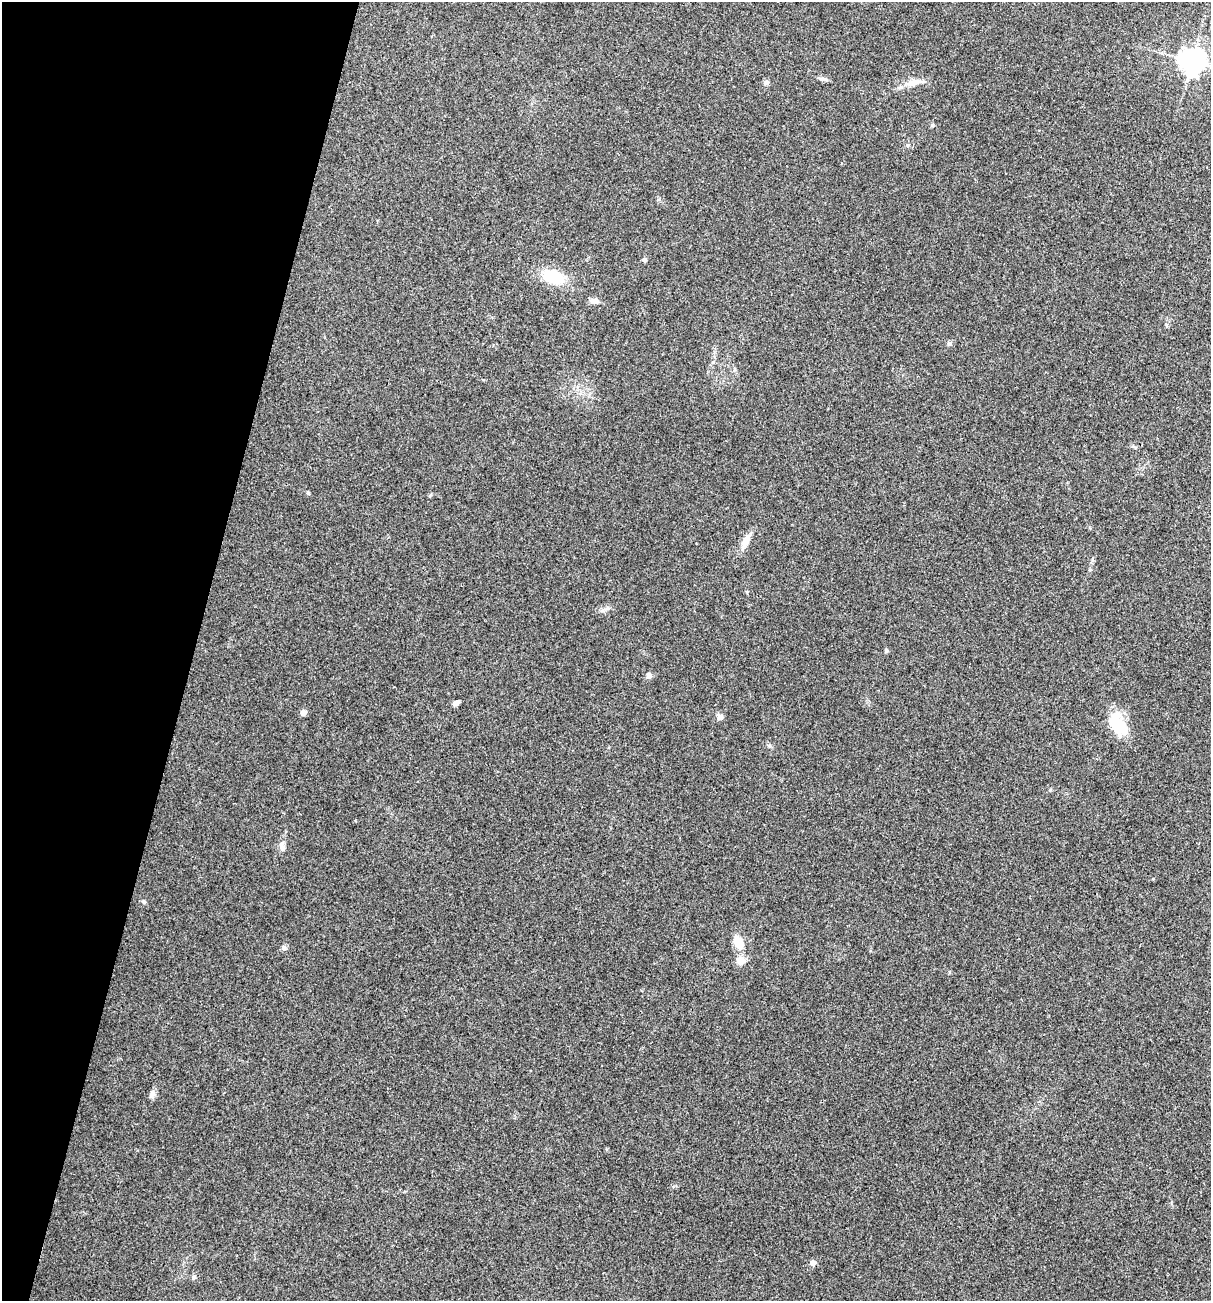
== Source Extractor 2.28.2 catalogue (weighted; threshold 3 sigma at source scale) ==
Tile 9 of 4 x 4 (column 1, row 3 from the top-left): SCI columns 126-1334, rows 1301-2599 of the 5213 x 5200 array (HDU 1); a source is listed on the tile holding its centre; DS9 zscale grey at full resolution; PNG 1213 x 1303 px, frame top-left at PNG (2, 2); no overlay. Shown black and unused: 16% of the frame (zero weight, under 3 of 4 exposures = <1% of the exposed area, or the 3 px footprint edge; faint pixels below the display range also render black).
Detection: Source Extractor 2.28.2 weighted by HDU 2 'WHT'; one run over the whole footprint, this tile lists its part. Background 0.196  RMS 0.0078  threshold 0.0351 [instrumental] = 3 sigma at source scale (4.5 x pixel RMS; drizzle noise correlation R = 1.50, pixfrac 1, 0.05/0.05 arcsec/px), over >= 5 px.
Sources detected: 25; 1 inside a brighter object's white glare — not listed; the other 24 listed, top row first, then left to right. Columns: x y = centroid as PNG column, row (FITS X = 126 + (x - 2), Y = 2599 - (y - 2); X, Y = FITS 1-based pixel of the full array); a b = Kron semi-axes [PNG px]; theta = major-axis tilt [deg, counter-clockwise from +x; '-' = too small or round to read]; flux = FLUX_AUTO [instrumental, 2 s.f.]
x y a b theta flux
1192 61 8 8 - 710
822 79 7 4 -1 1.7
766 82 9 6 51 2
913 83 20 8 15 7.5
908 145 6 4 89 1.1
644 260 5 5 - 1.5
553 277 23 14 -18 26
595 301 9 7 -9 3
949 343 6 5 - 1.4
745 541 20 8 61 7.8
886 650 4 4 - 1.6
649 675 5 5 - 4.9
457 702 7 5 31 3.1
303 712 5 5 - 5.9
720 717 8 7 - 3.2
1116 723 34 16 -75 21
769 745 6 4 -19 1.2
282 847 11 7 -75 3.7
738 943 17 11 -57 10
284 948 7 6 - 2.1
740 960 5 5 - 20
153 1093 7 5 -61 2.1
813 1263 5 5 - 4.3
194 1277 5 5 - 1.4
Unlisted compact peaks at least as high as the median listed source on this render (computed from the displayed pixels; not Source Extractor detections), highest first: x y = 144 902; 308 493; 1050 790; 932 125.